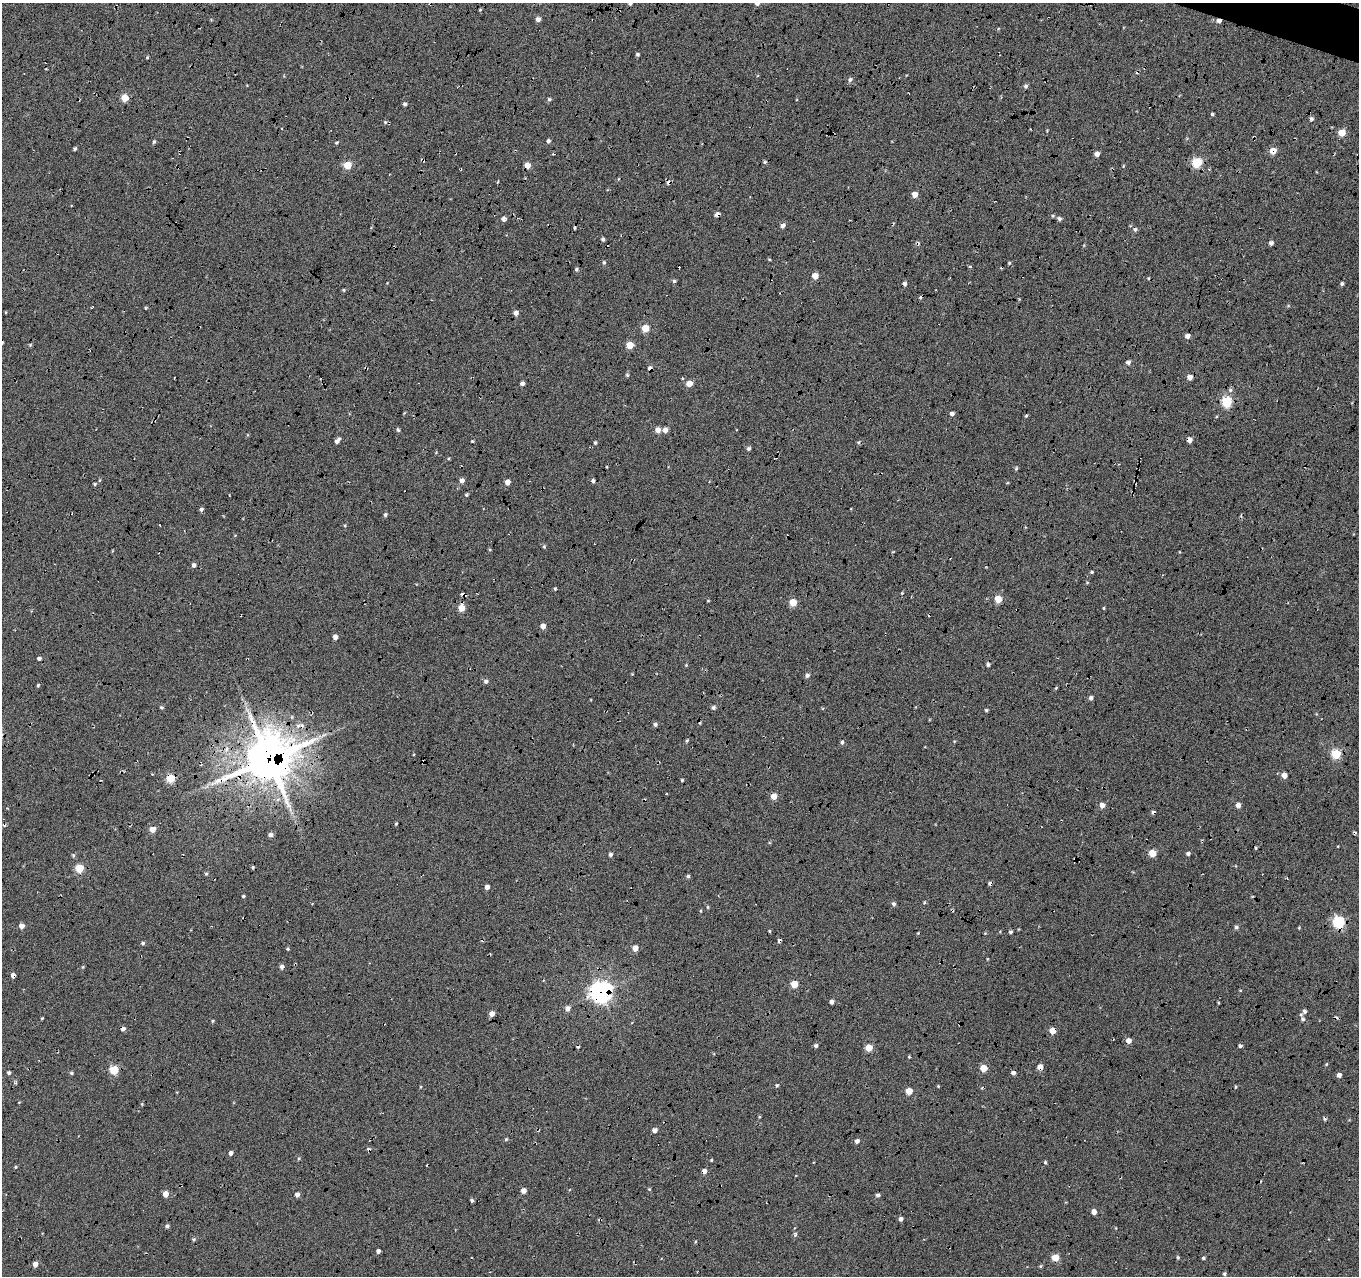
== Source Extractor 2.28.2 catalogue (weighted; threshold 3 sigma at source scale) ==
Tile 10 of 4 x 4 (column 2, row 3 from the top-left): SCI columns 1384-2740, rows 1565-2838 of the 5467 x 5614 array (HDU 1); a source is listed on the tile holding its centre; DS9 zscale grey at full resolution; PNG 1361 x 1278 px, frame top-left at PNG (2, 3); no overlay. Shown black and unused: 1% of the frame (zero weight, under 5 of 17 exposures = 2% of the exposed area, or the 3 px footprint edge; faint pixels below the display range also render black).
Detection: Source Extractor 2.28.2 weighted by HDU 2 'WHT'; one run over the whole footprint, this tile lists its part. Background -0.198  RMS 0.13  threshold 0.535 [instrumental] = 3 sigma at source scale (4.09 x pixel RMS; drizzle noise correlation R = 1.36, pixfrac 0.8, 0.0396/0.0396 arcsec/px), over >= 5 px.
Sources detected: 234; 34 cosmic-ray / hot-pixel residue — not listed; the other 200 listed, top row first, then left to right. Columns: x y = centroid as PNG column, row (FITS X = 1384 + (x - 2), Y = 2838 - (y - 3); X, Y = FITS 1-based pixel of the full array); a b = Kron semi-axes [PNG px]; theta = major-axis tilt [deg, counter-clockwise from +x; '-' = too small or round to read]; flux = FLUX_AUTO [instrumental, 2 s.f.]
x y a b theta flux
630 3 4 4 - 31
757 3 5 4 - 47
480 10 4 3 - 12
538 19 5 4 - 52
1219 21 5 4 - 51
637 54 4 4 - 21
147 57 4 4 - 12
850 80 5 5 - 36
1026 86 5 5 - 28
125 98 5 5 - 270
549 99 4 4 - 21
405 104 4 4 - 26
1212 114 3 3 - 16
1311 119 5 4 - 28
385 122 5 5 - 18
1342 133 5 5 - 250
1254 138 6 3 -88 13
154 141 5 4 - 19
548 141 5 4 - 27
336 143 5 4 - 15
75 149 4 3 - 20
1273 151 5 5 - 150
1097 154 5 5 - 51
765 162 5 4 - 20
1197 163 5 5 - 770
347 165 5 5 - 340
527 165 5 5 - 110
1123 166 4 3 - 10
618 179 5 3 - 11
915 194 5 5 - 89
717 214 5 4 - 36
503 219 5 5 - 48
1059 219 5 4 - 31
783 226 5 5 - 49
603 239 4 4 - 25
1271 243 5 4 - 35
769 259 4 3 - 10
604 262 5 4 - 17
1009 263 5 4 - 13
1001 268 3 2 - 8.7
576 269 5 4 - 20
815 276 4 4 - 150
674 281 5 4 - 23
904 284 4 4 - 37
1342 284 4 4 - 22
344 290 4 4 - 12
145 308 5 3 - 10
516 313 4 4 - 62
645 328 5 5 - 260
1187 336 4 4 - 54
30 345 5 4 - 14
630 345 5 5 - 210
1128 362 5 4 - 49
366 368 5 3 - 13
650 368 5 4 - 52
627 375 5 4 - 17
1190 377 5 4 - 85
682 378 4 4 - 13
522 383 4 4 - 34
689 383 5 4 - 150
1227 401 5 5 - 880
952 414 4 4 - 48
1026 416 4 3 - 15
398 430 6 4 -59 20
658 430 5 5 - 86
665 430 5 5 - 70
1189 440 5 5 - 59
337 441 7 4 51 51
472 441 3 2 - 14
858 442 5 5 - 16
595 443 4 3 - 16
749 448 5 4 - 23
607 467 4 3 - 9.7
1016 468 5 4 - 16
462 480 5 5 - 51
593 481 4 4 - 34
507 482 5 4 - 75
95 484 5 4 - 14
466 494 3 3 - 18
201 509 5 4 - 29
385 514 4 4 - 22
544 546 5 4 - 14
194 565 5 4 - 35
1092 572 3 3 - 18
902 593 4 3 - 9.9
998 599 5 5 - 270
708 601 4 3 - 8.7
793 602 5 5 - 260
461 608 5 5 - 230
1103 608 5 3 - 9.8
543 626 5 5 - 74
335 637 4 4 - 63
39 658 4 4 - 31
988 664 4 4 - 25
686 665 5 4 - 12
807 675 5 4 - 38
486 681 5 5 - 33
38 685 4 3 - 16
1091 698 4 4 - 33
161 707 5 4 - 20
713 707 5 5 - 28
986 710 3 3 - 19
655 724 5 5 - 28
298 726 9 6 45 44
687 741 5 4 - 14
842 742 4 4 - 26
1336 754 5 5 - 710
268 759 17 16 - 45000
1284 775 5 5 - 84
171 778 5 5 - 480
682 780 4 4 - 14
774 796 5 5 - 120
1102 805 5 4 - 85
1238 805 4 4 - 76
396 824 3 2 - 12
152 829 5 4 - 140
271 835 5 4 - 46
1256 848 3 3 - 12
1152 853 5 5 - 220
1188 853 4 4 - 31
610 854 4 4 - 32
73 855 6 4 71 17
1075 859 7 4 -46 16
79 868 5 5 - 450
206 874 4 4 - 15
688 876 5 4 - 20
1287 878 3 3 - 9.2
487 887 4 4 - 53
243 896 4 3 - 15
924 903 4 3 - 12
894 904 5 4 - 29
708 907 5 3 - 12
701 911 4 3 - 9.1
1338 922 6 5 - 1300
22 926 4 4 - 84
1236 927 5 5 - 26
770 931 5 3 - 12
1010 932 4 4 - 21
779 941 4 3 - 31
143 943 5 4 - 20
635 948 4 4 - 120
287 949 4 3 - 14
83 967 5 3 - 11
282 967 5 4 - 40
13 975 4 4 - 58
794 984 5 5 - 260
601 992 8 8 - 6600
832 1002 4 4 - 49
568 1008 7 6 - 45
1305 1011 7 6 - 41
492 1014 4 4 - 92
42 1018 4 3 - 11
1303 1019 7 6 - 40
212 1021 4 3 - 14
123 1028 4 4 - 47
1053 1031 5 5 - 220
1128 1041 5 5 - 86
816 1045 5 4 - 26
1240 1046 4 3 - 28
869 1048 5 5 - 260
909 1057 4 3 - 11
1326 1064 5 4 - 12
1040 1067 4 4 - 120
984 1068 5 5 - 240
114 1069 5 5 - 550
9 1073 5 5 - 20
71 1073 5 4 - 16
1013 1073 4 4 - 45
1339 1075 4 4 - 48
777 1085 4 4 - 19
938 1086 3 3 - 9.8
1236 1087 4 3 - 14
909 1091 5 5 - 210
759 1117 4 3 - 12
655 1130 4 4 - 65
857 1141 5 4 - 48
230 1153 5 4 - 34
299 1158 4 4 - 14
711 1160 4 3 - 11
1045 1162 5 4 - 17
16 1167 4 4 - 12
704 1171 5 5 - 56
649 1189 5 4 - 13
523 1190 4 4 - 75
165 1194 5 4 - 120
297 1194 5 5 - 43
878 1195 4 4 - 34
1094 1211 4 4 - 93
901 1219 4 4 - 40
167 1226 5 4 - 24
795 1235 7 4 54 23
194 1239 5 4 - 16
695 1242 4 3 - 10
378 1251 4 4 - 39
1055 1257 5 5 - 290
1178 1257 5 4 - 16
1203 1258 4 4 - 18
35 1264 4 4 - 83
1040 1266 4 4 - 13
1224 1274 5 4 - 16
Overlapping masked pixels (flux is a lower limit): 22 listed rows (the first 20) at x y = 1219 21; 1254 138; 1273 151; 527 165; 717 214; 366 368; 650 368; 1189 440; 461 608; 268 759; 171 778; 774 796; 1075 859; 1338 922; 779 941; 13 975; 601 992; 123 1028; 1053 1031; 1128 1041
Isophote crosses this tile's border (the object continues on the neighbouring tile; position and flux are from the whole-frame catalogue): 2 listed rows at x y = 630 3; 757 3